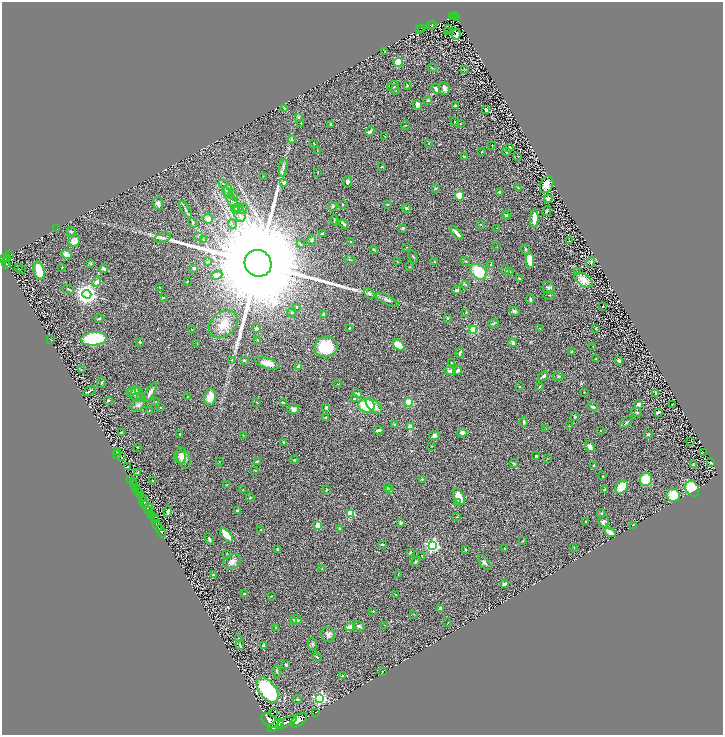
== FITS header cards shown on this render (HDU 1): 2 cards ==
NAXIS1  =                 1441
NAXIS2  =                 1466

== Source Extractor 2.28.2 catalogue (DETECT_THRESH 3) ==
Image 1441 x 1466 px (HDU 1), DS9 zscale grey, zoomed out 1/2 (1 PNG px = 2 x 2 image px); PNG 725 x 737 px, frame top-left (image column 1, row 1466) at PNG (2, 2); each listed source drawn as its Kron ellipse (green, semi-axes under 4 px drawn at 4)
Background 1.13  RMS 0.059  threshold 0.176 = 3 sigma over >= 5 px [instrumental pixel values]
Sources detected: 374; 27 cannot appear on this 1/2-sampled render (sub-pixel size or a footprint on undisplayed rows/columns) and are neither listed nor drawn; the other 347 listed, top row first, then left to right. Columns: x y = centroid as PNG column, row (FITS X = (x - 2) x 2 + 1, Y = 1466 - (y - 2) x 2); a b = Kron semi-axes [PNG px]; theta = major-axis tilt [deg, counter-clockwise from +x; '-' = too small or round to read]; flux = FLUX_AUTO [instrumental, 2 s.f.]
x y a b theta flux
455 15 2 1 - 45
453 16 3 2 - 18
456 17 3 1 - 41
433 24 3 2 - 190
430 25 2 1 - 16
422 28 2 2 - 99
420 29 2 2 - 15
449 29 2 1 - 2.8
448 32 2 1 - 2.7
456 35 5 3 - 32
385 51 3 2 - 4.7
398 62 4 4 - 180
432 68 4 2 - 7.7
464 69 2 2 - 4.5
407 85 3 3 - 8.7
393 86 6 5 - 20
444 88 6 5 - 48
436 89 5 3 - 44
395 90 4 3 - 20
428 100 3 2 - 16
417 105 5 4 - 67
455 106 3 2 - 23
285 109 3 3 - 29
486 110 3 2 - 45
299 118 4 3 - 19
455 121 2 2 - 3.3
301 123 2 2 - 4.6
460 124 3 2 - 5.7
331 125 3 3 - 12
405 125 4 2 - 5.5
370 132 5 2 - 23
385 137 4 1 - 4.5
292 139 4 3 - 14
314 143 3 2 - 5.7
429 143 2 2 - 4.3
492 145 2 1 - 5.2
509 147 2 2 - 24
317 151 3 2 - 4.7
482 152 3 2 - 7.8
507 152 3 3 - 11
464 156 4 2 - 5.7
518 157 3 1 - 4.4
382 167 3 3 - 9.4
283 168 9 4 80 26
318 172 4 2 - 5.6
263 176 3 2 - 4.4
348 182 6 4 82 23
223 183 4 3 - 9.2
284 183 4 3 - 34
547 185 9 6 64 99
436 188 3 2 - 12
518 188 2 2 - 10
228 191 6 4 -83 30
500 192 3 3 - 30
233 195 5 3 - 16
459 196 5 4 - 160
548 199 4 3 - 26
231 200 16 3 -59 49
158 204 6 5 - 39
343 204 2 2 - 6.6
388 204 3 3 - 7.6
332 206 3 3 - 14
237 208 6 4 13 28
406 208 4 3 - 15
186 209 9 3 -57 22
243 209 5 3 - 14
547 211 5 2 - 15
239 214 8 5 -72 60
507 214 3 2 - 9.7
505 215 3 3 - 15
208 219 5 5 - 47
534 219 9 3 88 180
334 220 5 2 - 8.9
193 223 5 3 - 15
232 224 5 1 - 9.9
344 224 5 2 - 23
481 224 3 2 - 7
402 228 2 2 - 54
497 228 3 2 - 3.7
57 229 2 2 - 3.1
71 232 5 3 - 12
457 233 8 3 -46 54
322 234 4 2 - 37
198 236 3 2 - 6.1
163 238 8 4 15 33
203 240 4 2 - 8.2
312 240 5 3 - 12
74 241 6 6 - 94
569 241 3 2 - 3.5
351 242 3 3 - 13
300 244 4 2 - 8.6
497 246 3 2 - 3.4
407 247 2 1 - 2.5
373 249 3 2 - 18
525 249 5 3 - 12
67 254 5 3 - 89
9 255 4 2 - 78
413 256 6 2 -60 9.2
4 258 3 2 - 670
7 259 4 4 - 1400
350 260 5 2 - 10
530 260 8 4 -87 190
466 261 4 3 - 12
6 262 3 2 - 290
208 262 3 2 - 7.5
398 262 3 2 - 4.6
434 262 3 3 - 7.9
591 262 5 3 - 12
258 263 14 13 - 540000
91 264 4 3 - 11
491 264 4 3 - 13
7 265 4 2 - 290
62 267 2 2 - 4.3
410 267 3 3 - 8.1
18 268 2 1 - 7.9
194 268 3 2 - 13
104 269 4 3 - 36
21 270 2 1 - 15
505 270 5 3 - 22
39 271 9 5 -77 250
509 271 3 2 - 6.4
478 272 9 7 -38 370
577 272 4 3 - 11
217 275 6 4 26 34
519 278 3 3 - 11
583 280 10 6 -32 180
97 282 5 4 - 43
187 282 2 1 - 5.6
466 285 3 2 - 5.9
160 287 2 2 - 5
548 288 6 5 - 32
68 289 6 2 -18 9.8
457 290 4 3 - 28
369 293 6 4 -41 24
87 294 4 4 - 7800
549 295 6 2 -4 7.7
163 297 3 2 - 18
530 299 5 2 - 15
387 300 13 4 -27 44
297 307 3 2 - 11
603 307 2 1 - 6.3
514 311 5 4 - 23
291 312 4 3 - 7.7
466 312 3 1 - 5.2
324 314 4 3 - 22
448 318 3 3 - 12
99 319 4 2 - 13
493 323 5 3 - 12
223 324 16 11 39 190
257 328 4 3 - 14
349 328 3 2 - 9.2
540 328 2 1 - 3.4
192 329 2 2 - 5.7
474 329 4 3 - 290
596 329 3 1 - 5.1
472 330 3 2 - 330
94 339 13 7 5 800
50 340 3 2 - 4.9
258 340 3 2 - 5.8
140 342 2 2 - 22
513 343 4 3 - 38
197 344 3 2 - 3
399 345 7 4 -43 170
593 346 2 1 - 2.6
326 347 12 10 14 410
571 352 4 3 - 8.2
460 353 5 2 - 24
596 359 2 2 - 9.2
232 360 3 3 - 11
244 360 3 2 - 16
618 360 4 3 - 16
267 363 12 5 -17 120
452 363 3 2 - 6.3
299 367 4 3 - 49
81 369 3 2 - 4.9
450 371 6 4 -3 47
457 371 4 3 - 53
543 376 6 2 40 27
558 376 5 3 - 13
102 382 5 3 - 13
337 384 2 2 - 4.1
540 386 3 3 - 10
520 387 3 2 - 5.2
89 391 7 2 30 17
134 391 6 4 18 38
131 392 5 4 - 24
150 392 10 3 60 52
584 392 2 1 - 2.7
137 394 7 6 - 48
357 394 4 3 - 23
656 394 3 2 - 14
142 397 4 3 - 12
187 397 3 2 - 5
210 397 8 6 81 130
354 399 2 2 - 25
108 400 3 2 - 11
156 402 2 2 - 4
409 402 4 4 - 190
257 403 3 2 - 4.8
283 403 4 3 - 16
638 404 3 2 - 48
138 405 7 5 40 43
672 405 2 1 - 6.8
367 406 8 7 - 450
374 406 10 5 -43 94
160 407 3 2 - 6.9
593 407 5 3 - 30
326 408 4 3 - 12
293 409 5 5 - 31
149 411 3 2 - 7.3
637 412 5 2 - 13
658 412 3 2 - 37
326 417 3 3 - 9.5
575 417 3 3 - 13
524 422 5 2 - 16
626 422 7 2 41 14
395 424 3 3 - 19
569 426 2 2 - 4.6
410 427 2 2 - 200
546 429 3 2 - 4.2
379 430 5 2 - 34
601 431 2 2 - 15
121 432 3 2 - 8.4
462 433 5 4 - 38
180 434 2 2 - 17
648 434 3 3 - 14
243 435 3 1 - 3.5
434 436 5 4 - 32
690 441 3 1 - 4.7
284 442 2 2 - 44
432 446 2 2 - 8
137 447 2 1 - 5.4
590 447 6 4 -61 49
117 451 2 1 - 4.6
703 452 2 1 - 5.5
117 455 4 1 - 5.2
180 456 7 5 -72 32
536 456 3 3 - 9.1
121 457 3 2 - 3.1
183 458 11 6 -71 65
547 459 2 1 - 3.2
294 460 4 3 - 8.3
219 461 2 2 - 7.3
257 461 3 3 - 15
710 462 3 2 - 14
514 463 4 3 - 12
594 465 3 2 - 14
693 465 3 3 - 8.5
127 467 4 3 - 4.9
255 470 3 2 - 6.6
137 473 4 2 - 7.1
602 476 2 2 - 4.8
422 479 2 2 - 7.4
131 480 2 1 - 61
646 480 6 6 - 310
133 481 2 1 - 24
152 481 2 2 - 4.6
133 483 2 1 - 220
227 485 3 2 - 9.4
135 487 3 2 - 240
622 487 7 5 51 220
387 488 3 3 - 14
390 489 3 3 - 8.3
692 489 8 6 -61 300
243 490 2 2 - 4.9
326 490 3 2 - 11
605 490 4 3 - 28
137 491 3 2 - 920
139 493 3 2 - 1200
673 495 7 6 - 270
140 496 2 2 - 510
250 497 4 2 - 10
459 497 8 5 -64 160
143 501 6 3 -83 3100
458 502 4 3 - 14
145 503 2 1 - 1200
147 507 6 3 -35 1500
149 511 3 1 - 680
168 511 5 3 - 30
237 511 4 3 - 19
350 513 4 3 - 330
601 514 4 3 - 16
151 515 4 3 - 850
457 517 3 3 - 8.6
154 518 4 2 - 540
155 520 4 2 - 790
586 522 2 2 - 11
603 522 6 5 - 34
401 523 2 2 - 66
318 525 2 2 - 270
633 525 2 1 - 2.2
157 526 6 2 -59 1900
261 529 2 1 - 4.1
340 529 4 2 - 18
161 531 6 3 -66 1600
610 532 6 3 -32 110
226 535 9 4 -50 160
209 539 6 2 -61 15
523 541 3 2 - 5.5
382 544 3 2 - 16
432 545 4 4 - 2800
574 547 3 2 - 4.7
505 548 2 2 - 4.9
277 549 3 3 - 11
465 550 3 2 - 11
411 552 4 2 - 8.7
227 554 2 2 - 4.1
422 556 4 2 - 8.2
232 562 9 7 29 62
415 562 5 3 - 14
484 562 9 4 -53 31
322 569 3 2 - 5.2
398 574 2 2 - 3.9
213 575 4 3 - 13
504 584 4 2 - 28
244 594 3 3 - 9
396 594 3 2 - 3.9
271 596 3 2 - 5.9
441 608 4 3 - 54
373 611 2 2 - 6.5
414 614 3 2 - 4.2
296 620 6 3 -18 29
294 621 3 3 - 17
448 622 2 1 - 3.8
385 625 2 2 - 4.1
359 626 6 3 -33 28
349 627 4 3 - 71
276 628 4 2 - 5.7
328 635 7 6 - 43
238 638 3 2 - 9
312 644 7 4 -81 17
240 645 4 3 - 19
263 646 3 3 - 32
317 657 4 2 - 7.8
286 665 4 3 - 11
382 671 2 2 - 11
277 672 6 2 -77 13
342 676 3 2 - 6.8
267 690 14 8 -52 1300
320 698 4 4 - 2100
297 699 5 3 - 11
273 712 4 1 - 6.1
315 712 2 1 - 23
298 720 9 5 37 8200
270 721 10 5 -33 7200
286 722 12 3 26 7100
276 725 9 4 35 6300
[27 sub-pixel or undisplayed-footprint detections neither listed nor drawn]